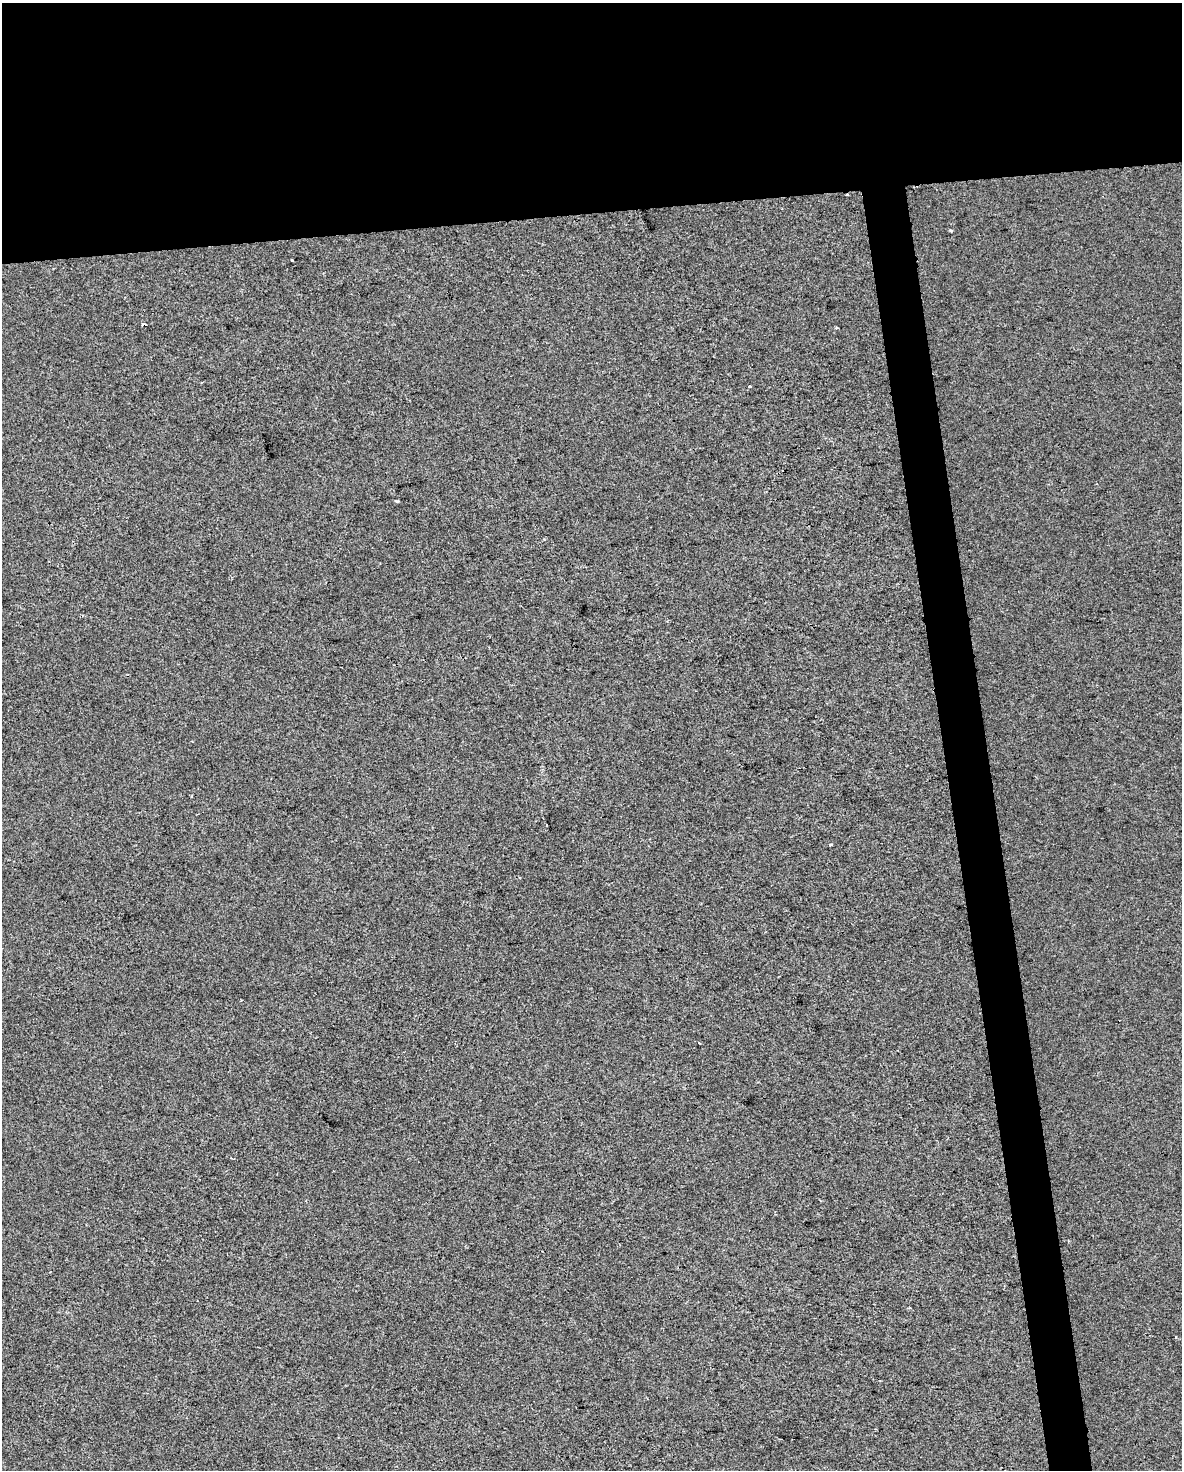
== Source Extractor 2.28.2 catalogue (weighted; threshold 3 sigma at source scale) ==
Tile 2 of 4 x 3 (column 2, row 1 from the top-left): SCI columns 1181-2360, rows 2997-4464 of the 4719 x 4481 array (HDU 1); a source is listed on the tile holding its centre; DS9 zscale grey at full resolution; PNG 1184 x 1472 px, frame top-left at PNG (2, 3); no overlay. Shown black and unused: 18% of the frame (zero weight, under 2 of 3 exposures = <1% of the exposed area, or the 3 px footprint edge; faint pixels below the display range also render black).
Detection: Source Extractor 2.28.2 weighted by HDU 2 'WHT'; one run over the whole footprint, this tile lists its part. Background -4.74e-04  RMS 0.0057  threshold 0.0255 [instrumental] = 3 sigma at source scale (4.5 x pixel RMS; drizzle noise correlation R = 1.50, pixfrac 1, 0.0396/0.0396 arcsec/px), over >= 5 px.
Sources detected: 12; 2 cosmic-ray / hot-pixel residue — not listed; the other 10 listed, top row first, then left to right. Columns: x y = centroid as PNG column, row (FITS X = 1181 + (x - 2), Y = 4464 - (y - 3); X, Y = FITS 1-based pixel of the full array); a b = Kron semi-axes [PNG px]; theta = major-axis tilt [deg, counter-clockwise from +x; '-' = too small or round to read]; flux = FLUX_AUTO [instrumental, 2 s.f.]
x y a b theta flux
847 195 3 2 - 0.51
951 230 3 3 - 0.87
292 260 3 2 - 0.82
144 324 6 3 -7 2.3
836 328 3 3 - 0.62
749 386 4 3 - 2
397 501 4 3 - 2.6
547 824 3 3 - 2.3
830 845 3 3 - 0.9
699 1043 4 2 - 0.43
Overlapping masked pixels (flux is a lower limit): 1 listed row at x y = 847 195